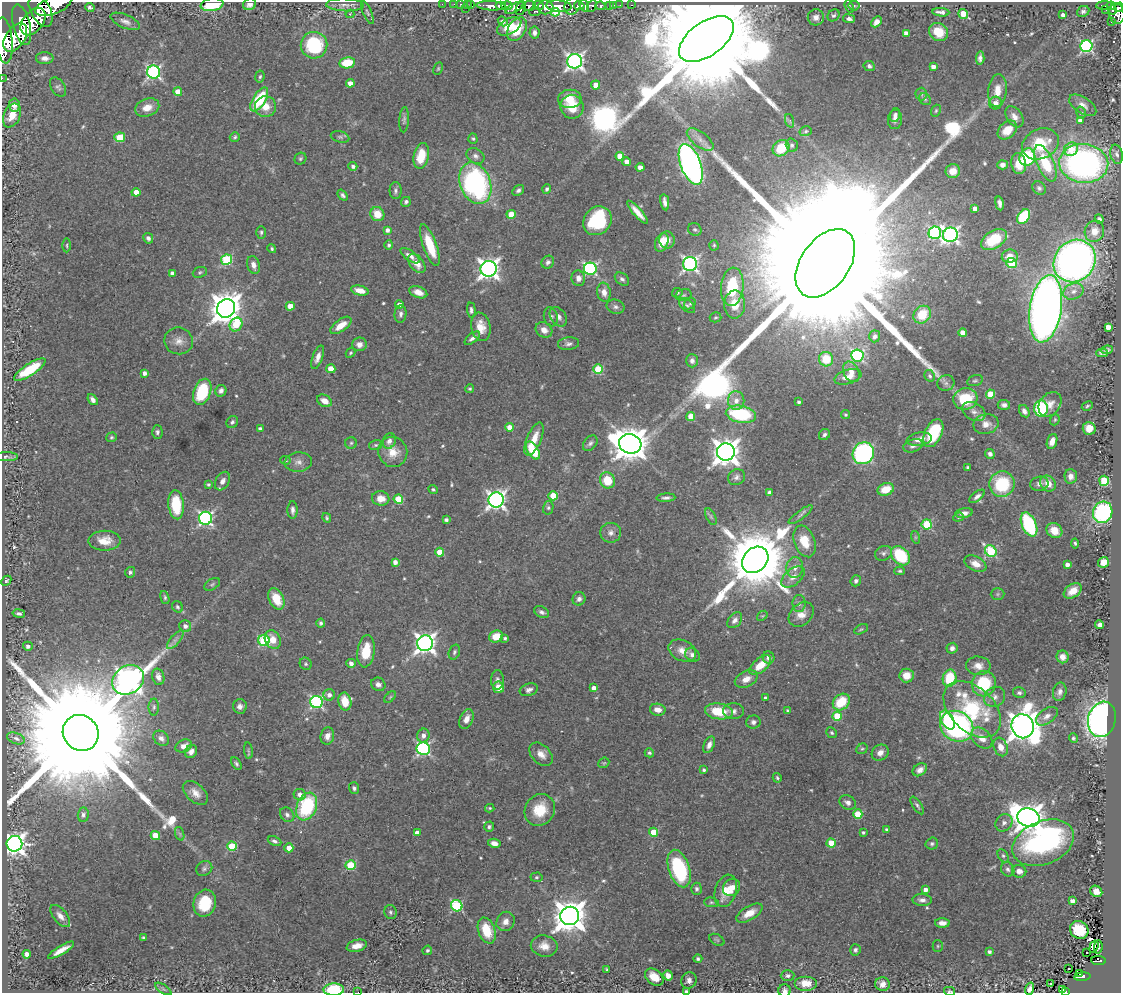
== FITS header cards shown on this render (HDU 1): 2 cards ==
NAXIS1  =                 1119
NAXIS2  =                  991

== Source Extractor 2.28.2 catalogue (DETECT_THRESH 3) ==
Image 1119 x 991 px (HDU 1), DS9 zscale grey, 1 PNG px = 1 image px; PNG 1123 x 995 px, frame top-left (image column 1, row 991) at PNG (2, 2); each listed source drawn as its Kron ellipse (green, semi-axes under 4 px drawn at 4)
Background 1.1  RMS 0.023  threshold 0.0692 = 3 sigma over >= 5 px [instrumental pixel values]
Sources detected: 559; of the 559, the 500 brightest by FLUX_AUTO listed and drawn (59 fainter detections omitted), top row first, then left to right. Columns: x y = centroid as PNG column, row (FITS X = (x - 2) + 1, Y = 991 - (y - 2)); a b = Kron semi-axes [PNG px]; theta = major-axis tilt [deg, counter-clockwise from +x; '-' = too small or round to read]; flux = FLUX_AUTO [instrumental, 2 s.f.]
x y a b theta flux
250 4 6 6 - 9.5
442 4 2 2 - 11
454 4 2 2 - 11
460 4 3 2 - 30
467 4 2 2 - 18
471 4 3 2 - 15
53 5 19 8 21 4500
212 5 11 6 9 65
345 5 19 6 -2 9.4
507 5 6 3 1 490
539 5 5 3 - 410
584 5 6 4 -61 610
610 5 3 3 - 63
614 5 3 2 - 10
620 5 2 2 - 8
632 5 3 2 - 12
1104 5 8 3 2 210
491 6 14 4 -2 1400
500 6 5 4 - 460
529 6 7 5 2 660
559 6 13 5 -5 2600
572 6 9 7 58 850
579 6 5 4 - 790
592 6 6 4 64 290
601 6 5 3 - 280
849 6 6 4 -68 2.1
854 6 5 5 - 2.5
1111 6 4 3 - 300
90 7 5 3 - 3
546 7 7 7 - 1100
1119 7 5 3 - 280
465 8 3 2 - 31
515 8 10 4 28 610
521 8 7 4 67 570
1106 10 2 2 - 9.5
1112 10 4 3 - 170
41 11 17 10 -61 5300
535 11 5 4 - 240
1083 11 6 5 - 4
367 12 12 4 -67 3.5
555 12 4 4 - 480
941 12 8 3 -6 6
350 14 4 4 - 2.3
963 14 5 4 - 52
1117 14 10 7 -79 890
834 15 7 5 46 3.4
1063 15 4 3 - 7.2
816 17 8 8 - 8.8
849 19 6 4 -8 5.2
125 21 16 6 -24 8.8
503 21 5 4 - 5.8
33 22 15 10 50 4600
876 22 6 4 45 8.8
1111 22 2 2 - 13
22 25 21 8 -76 5000
509 26 13 7 29 26
517 29 13 8 58 46
938 32 10 8 -36 34
534 33 6 5 - 6.9
906 33 4 4 - 12
15 37 16 9 55 4200
706 39 31 17 36 100000
4 40 23 8 -85 4400
314 45 13 13 - 110
1086 46 6 6 - 270
45 58 9 6 1 7.9
980 58 7 4 86 5.5
575 61 7 7 - 570
347 63 8 5 10 41
869 66 6 5 - 4.6
933 67 4 4 - 10
438 68 6 4 63 2.2
154 72 6 6 - 310
260 77 6 4 82 2.8
2 78 2 2 - 9.3
350 83 4 4 - 12
596 85 4 4 - 23
58 87 10 7 -57 4.9
997 91 16 9 84 19
178 92 4 4 - 27
921 94 6 6 - 3.3
570 99 11 9 7 25
925 99 6 5 - 3.1
259 100 13 6 58 90
996 103 6 6 - 8
14 105 7 5 -85 9.1
1083 105 15 8 -33 11
266 107 10 10 - 21
572 107 12 11 - 36
147 108 12 8 21 18
936 111 6 4 69 2.3
1081 113 6 5 - 3.4
12 115 12 8 66 24
895 115 7 5 77 5.2
1014 117 12 7 -56 11
895 119 9 7 84 8.7
404 120 13 5 86 4.2
1080 120 4 4 - 10
790 121 7 4 -71 3.1
1007 130 11 8 44 23
806 131 6 5 - 2.9
120 137 5 4 - 52
235 137 5 4 - 2.7
340 137 9 5 -15 3.6
473 139 5 4 - 2.7
700 139 16 7 -37 12
1040 144 19 15 25 64
792 145 7 6 - 4
781 148 9 7 41 45
1071 149 7 6 - 26
1117 154 9 6 -78 5.2
421 156 13 7 78 37
475 156 9 7 -33 6.4
620 156 4 4 - 27
1027 157 9 7 70 110
300 159 6 5 - 2.7
627 162 4 4 - 12
1019 163 11 7 -84 22
1046 163 19 8 -65 66
1084 163 24 19 -6 530
691 164 21 10 -69 700
1002 165 5 4 - 6.5
353 166 4 4 - 4.7
640 167 4 4 - 8.3
953 171 7 7 - 17
475 183 21 15 -68 350
1039 188 7 6 - 4
547 189 5 4 - 3.5
518 190 6 5 - 4.2
395 191 8 6 90 4.4
136 192 4 4 - 16
343 195 6 4 -51 3.8
406 202 5 4 - 4.1
665 202 8 4 -80 7.1
999 203 7 4 -80 6
975 208 4 4 - 11
638 212 15 4 -48 15
377 214 7 7 - 27
511 214 4 4 - 41
1024 216 8 5 54 110
1099 219 5 4 - 3.3
597 221 15 13 48 110
387 230 4 4 - 6.3
695 230 7 6 - 3.2
1094 231 11 9 68 17
261 232 6 4 89 2.9
935 233 6 6 - 220
950 235 7 7 - 510
148 238 5 4 - 4.9
994 239 14 8 32 58
667 240 8 8 - 9.9
662 242 10 6 70 23
67 245 7 3 -90 2.1
389 245 4 4 - 3
430 245 22 7 -70 52
714 245 5 4 - 2.2
272 249 4 4 - 2.7
410 256 11 5 -36 8.8
1010 256 8 6 7 15
227 260 5 5 - 120
1075 261 22 20 48 910
548 262 7 6 - 4.8
417 263 11 7 -52 15
825 263 38 24 54 220000
1011 263 5 5 - 89
690 264 7 7 - 440
254 265 9 6 -75 9.2
489 269 8 8 - 900
590 269 6 6 - 250
200 272 7 5 21 2.8
172 273 4 4 - 5.9
578 278 8 6 -81 9
622 279 8 5 -39 4.6
732 287 19 11 85 85
360 290 9 4 -13 16
1073 291 10 8 22 9.5
418 292 9 5 -20 12
604 292 9 6 -82 12
677 293 5 4 - 2.9
684 295 8 6 15 3.8
690 304 6 5 - 2.7
735 304 14 10 88 32
399 305 4 4 - 14
687 305 9 5 -40 4.4
290 306 4 4 - 23
615 307 9 7 -13 5.4
226 308 9 8 - 2800
1046 309 34 16 81 1600
471 310 7 4 -85 4.3
400 314 9 6 84 5.2
922 315 9 8 - 40
551 317 10 7 -77 5.2
558 317 10 7 -55 8.1
715 317 6 5 - 2.4
236 325 7 6 - 51
341 325 12 6 37 20
481 327 14 9 -79 22
1108 327 4 4 - 14
544 330 9 7 -35 12
963 333 4 4 - 24
875 336 6 5 - 4.7
472 338 9 4 39 5.9
179 341 14 13 - 15
359 344 7 7 - 9.7
569 344 11 6 6 5.7
1107 350 6 3 6 3.4
351 353 5 4 - 2.3
1102 353 6 4 0 3.9
857 356 6 6 - 220
318 357 12 5 70 9.5
826 359 7 7 - 41
692 361 7 6 - 5.8
331 369 4 4 - 29
598 369 5 4 - 71
30 370 18 6 33 64
851 372 11 7 -61 11
145 373 4 4 - 7.2
930 376 6 5 - 3.6
848 377 14 7 16 15
975 381 8 5 15 3.1
946 383 8 7 - 5.9
470 389 4 4 - 2.3
221 391 6 5 - 6.2
202 392 13 8 70 80
990 394 4 4 - 53
965 399 12 10 15 68
93 400 6 4 -51 6.7
325 401 8 5 -30 15
736 401 9 8 - 12
799 402 3 3 - 2.9
1050 404 13 10 52 15
1004 405 6 5 - 5.8
1087 406 6 4 29 2.3
1041 408 8 7 - 140
974 411 12 8 -29 10
1024 411 6 5 - 6.8
741 414 15 8 -10 120
845 415 4 4 - 2.8
691 416 4 4 - 33
1055 420 6 4 69 2.1
232 422 6 5 - 3.8
986 424 13 10 11 15
509 427 4 4 - 15
1089 428 6 6 - 16
260 429 4 3 - 5.4
157 432 6 5 - 4.2
933 433 15 8 65 77
824 434 6 5 - 4
111 437 5 4 - 2.7
534 439 18 7 67 21
919 439 13 6 9 16
389 441 8 6 68 7
1052 441 7 5 70 12
351 443 6 5 - 2.9
590 443 9 6 49 4.5
630 444 11 9 -14 3300
376 445 6 5 - 3
913 446 10 6 19 6.9
533 451 10 5 -58 60
393 452 15 14 - 24
726 452 9 8 - 1900
863 453 11 10 - 300
990 454 5 4 - 4.7
6 457 11 4 -1 3.4
286 460 5 4 - 2.6
298 462 13 9 5 10
968 467 3 3 - 3.8
1071 476 7 6 - 8.4
737 477 9 7 34 5.8
607 480 8 7 - 40
222 481 10 6 60 7.8
1104 481 5 5 - 100
1048 483 8 7 - 18
208 484 4 4 - 2.8
1002 484 13 12 - 86
1039 484 9 7 13 6.8
433 489 5 4 - 2.6
886 489 8 6 21 30
769 492 4 3 - 3.5
553 496 4 4 - 52
977 496 9 4 38 5.8
381 498 9 7 -9 17
666 498 9 4 3 4.6
398 499 5 4 - 58
496 500 8 7 - 660
176 505 14 7 -84 65
548 508 7 5 76 3.1
293 510 9 5 -90 5.3
1103 512 11 9 70 220
964 513 8 4 10 6.9
801 515 14 4 37 4.9
711 517 9 5 -63 3.3
958 517 5 4 - 2.1
206 518 6 6 - 340
327 518 5 4 - 2.4
446 520 4 4 - 3.3
927 524 5 5 - 110
1029 524 13 7 -65 140
1054 530 8 7 - 23
611 533 10 10 - 8.8
915 537 6 4 -72 2.2
104 541 16 10 1 23
805 541 16 10 -69 31
1075 543 5 4 - 3.1
991 551 6 5 - 150
440 552 4 4 - 30
884 553 9 7 25 4.8
900 556 11 8 -47 90
755 560 14 11 45 16000
395 562 4 4 - 8.6
1103 562 5 5 - 18
975 564 11 7 -26 16
1067 565 4 4 - 8.5
795 567 10 8 79 10
900 571 5 4 - 2.6
130 572 5 5 - 3.2
793 577 13 8 39 13
6 581 5 3 - 2.1
856 581 5 5 - 4.6
212 584 9 5 31 3.1
1073 591 10 6 34 17
998 594 7 6 - 3.5
165 597 7 4 -74 2.7
276 599 11 7 -64 34
579 599 7 6 - 5.7
799 604 8 6 89 5.4
177 607 6 5 - 3.1
542 612 8 5 -26 4.8
19 613 6 4 -9 3.4
801 614 14 10 42 16
762 616 6 4 41 2.1
735 620 9 6 49 7
321 623 4 4 - 3.4
1100 625 4 4 - 6.2
185 626 6 5 - 7.5
861 629 7 4 28 2.4
496 637 7 6 - 26
505 638 4 3 - 3.2
175 640 11 4 50 6.3
273 640 9 7 -63 19
264 641 6 5 - 150
425 643 8 8 - 860
28 646 5 4 - 5.4
952 648 5 5 - 6.4
682 650 14 10 -26 15
366 651 16 8 83 37
454 652 8 5 71 3.4
692 655 8 6 -34 7.6
768 657 6 6 - 7.8
1062 657 6 6 - 8.9
351 663 5 4 - 5.6
306 664 6 5 - 3
760 665 13 6 39 29
978 666 12 9 -4 14
907 675 7 7 - 20
158 677 8 6 -75 8
949 678 9 7 78 61
746 679 12 8 26 14
128 680 17 14 35 1700
497 680 10 6 89 5.8
378 684 7 6 - 6.8
984 684 13 12 - 91
499 687 6 5 - 19
594 688 4 4 - 12
529 690 9 6 17 5.8
1060 692 9 6 78 6.6
1019 693 6 5 - 4.1
329 695 6 5 - 7.3
390 697 7 4 45 2.5
995 697 11 9 35 9.5
765 698 3 3 - 3.2
345 701 9 6 -78 32
316 702 6 6 - 260
841 702 9 7 43 53
240 706 7 7 - 6.8
154 707 8 5 89 3.5
972 709 34 22 -44 170
658 710 8 6 -10 13
719 711 14 8 -6 54
733 711 10 8 0 7.4
788 711 3 3 - 2.2
837 716 4 4 - 55
1047 716 12 7 36 9.4
466 719 10 6 67 13
1102 719 18 14 75 840
947 720 10 6 -59 47
753 722 7 6 - 5.2
957 726 17 14 -32 390
1023 726 12 11 - 2800
81 733 19 17 -45 110000
832 733 6 5 - 2.7
423 735 7 6 - 7.9
327 736 9 6 75 9.6
16 738 9 5 -21 5.1
161 738 8 6 -42 7
982 738 12 8 -43 16
1073 738 5 4 - 3.1
709 745 9 5 66 8.1
184 746 8 6 24 9.1
1001 747 9 6 -68 14
423 749 7 6 - 280
862 749 6 5 - 2.5
191 751 7 5 57 7.1
248 751 8 3 -84 2.6
649 753 5 4 - 2.7
880 753 9 7 35 9.7
541 754 14 9 -44 14
604 763 6 4 42 2.1
236 764 7 4 -58 3.8
704 770 4 3 - 3.1
920 770 8 5 34 8.3
777 778 5 4 - 2.4
354 788 6 5 - 3.8
195 793 15 9 -42 14
300 795 6 5 - 9.2
848 802 9 6 -30 6.7
917 805 10 4 -57 3.5
307 806 14 10 67 120
490 808 4 3 - 2.4
540 810 16 14 57 44
858 814 4 4 - 47
83 815 7 5 85 4.8
287 815 8 6 -45 5.4
1028 818 11 9 -18 2100
1004 823 9 8 - 6.9
489 827 5 5 - 3.3
887 830 4 4 - 5.2
653 832 4 4 - 32
417 833 4 4 - 13
863 833 3 3 - 2.8
180 834 7 4 -71 3.3
155 836 5 4 - 34
274 841 7 4 -25 4.3
494 843 6 4 -12 8.4
831 843 4 4 - 39
1043 843 32 21 22 330
14 844 8 8 - 1000
932 844 6 6 - 3.3
232 846 4 4 - 67
289 848 4 4 - 19
1003 856 7 5 -62 3.7
350 865 5 5 - 81
679 868 19 10 -72 140
204 869 8 7 - 4.6
1008 869 7 6 - 4.7
1019 871 7 6 - 9.2
536 877 6 4 3 2.6
731 887 9 8 - 17
696 889 6 5 - 3.5
925 890 4 3 - 7.9
726 891 17 10 73 24
1096 891 6 5 - 13
922 900 9 6 -2 7.2
1072 901 4 4 - 8.3
711 902 7 5 -5 2.8
205 903 13 11 75 50
457 906 6 5 - 160
390 912 7 6 - 3.7
749 913 14 7 30 20
60 916 13 6 -51 10
570 916 9 9 - 3200
505 921 10 8 57 12
942 923 7 4 -1 8.8
487 930 13 8 -71 45
1079 930 10 8 -38 55
143 938 4 4 - 2.6
717 940 8 5 -30 2.5
357 946 10 6 14 14
544 946 13 10 -10 18
938 946 5 5 - 2.2
1094 947 6 3 70 14
1098 947 7 2 80 3.6
61 950 15 4 31 15
427 950 5 4 - 3.2
855 950 5 5 - 4
989 952 4 3 - 5.2
1086 953 2 2 - 3.4
27 954 4 4 - 11
698 959 4 4 - 3.2
1099 961 7 4 -4 130
1069 969 3 2 - 2.9
607 970 4 3 - 2.1
1080 974 3 2 - 23
668 975 5 5 - 13
788 976 7 5 3 5.1
654 977 10 7 -39 24
1082 977 8 3 5 210
689 980 8 7 - 7.2
806 983 11 7 0 21
882 984 7 7 - 11
1051 984 3 2 - 3.8
163 989 9 3 -34 3.2
1029 989 6 4 71 3.6
334 990 10 6 1 88
1063 990 3 3 - 14
686 991 4 3 - 3.3
785 991 6 6 - 6.5
950 991 5 3 - 2.3
358 992 2 2 - 23
1065 992 3 2 - 40
At the frame edge (FLAGS 8, measured only in part): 14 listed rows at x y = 250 4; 53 5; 212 5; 1119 7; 41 11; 4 40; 2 78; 1029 989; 334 990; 686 991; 785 991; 950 991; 358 992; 1065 992
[59 fainter detections neither listed nor drawn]